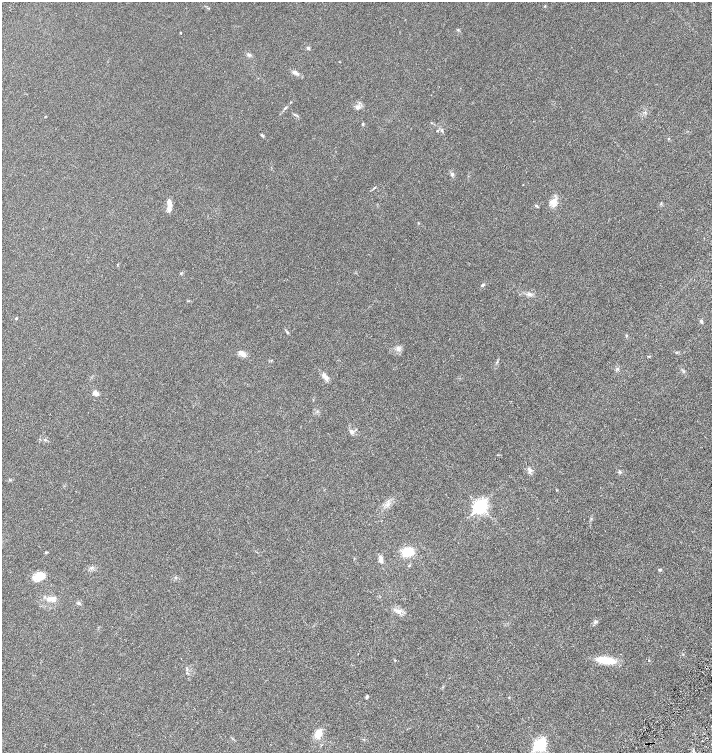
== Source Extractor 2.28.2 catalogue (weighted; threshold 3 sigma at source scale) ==
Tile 6 of 4 x 4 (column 2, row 2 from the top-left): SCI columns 1719-3137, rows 3069-4569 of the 6158 x 6158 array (HDU 1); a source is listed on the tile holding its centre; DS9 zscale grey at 2 x 2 block average (1 PNG px = mean of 2 x 2 image px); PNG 714 x 755 px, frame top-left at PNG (2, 2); no overlay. Shown black and unused: <1% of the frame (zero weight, under 3 of 6 exposures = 1% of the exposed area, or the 3 px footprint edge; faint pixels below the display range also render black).
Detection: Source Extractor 2.28.2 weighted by HDU 2 'WHT'; one run over the whole footprint, this tile lists its part. Background 0.0255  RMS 0.0046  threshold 0.0187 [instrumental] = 3 sigma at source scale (4.09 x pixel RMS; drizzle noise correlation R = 1.36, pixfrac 0.8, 0.05/0.05 arcsec/px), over >= 5 px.
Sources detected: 51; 2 inside a brighter listed object's ellipse — not listed separately; the other 49 listed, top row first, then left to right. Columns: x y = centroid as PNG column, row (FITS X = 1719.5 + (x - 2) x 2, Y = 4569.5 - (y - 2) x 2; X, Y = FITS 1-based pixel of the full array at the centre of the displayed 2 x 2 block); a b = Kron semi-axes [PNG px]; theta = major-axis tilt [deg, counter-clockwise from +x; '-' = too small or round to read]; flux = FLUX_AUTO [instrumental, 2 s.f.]
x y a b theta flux
180 33 2 2 - 0.81
308 48 4 3 - 1.5
249 55 6 3 0 1.5
295 72 6 4 -18 2.7
358 107 6 5 - 2.6
285 108 6 2 52 1.2
45 117 3 2 - 0.47
363 124 4 3 - 0.77
442 130 4 3 - 0.97
437 131 3 2 - 0.6
262 135 4 3 - 1.1
452 174 5 4 - 1.5
553 201 11 8 33 6.5
536 206 4 3 - 0.96
169 207 11 5 80 4.8
483 285 5 3 - 1.2
530 294 6 2 0 1.5
16 318 2 2 - 1.2
701 321 4 3 - 1.5
287 332 4 3 - 0.89
626 336 3 3 - 0.65
398 349 6 4 -64 2.5
242 353 10 6 -38 4.3
325 376 9 5 -63 3.7
96 394 5 4 - 2.9
352 432 6 5 - 2.9
45 439 4 2 - 0.69
530 470 6 4 -40 2.2
620 472 4 3 - 1.1
10 480 3 2 - 0.56
387 504 6 4 21 2.3
480 506 5 4 - 220
408 552 8 6 3 27
381 560 9 4 -85 3.8
409 566 4 3 - 0.71
91 568 7 3 35 1.7
659 570 4 2 - 0.91
39 576 13 8 13 10
50 599 12 6 -14 5.7
78 603 4 2 - 0.93
399 611 8 5 4 4.1
595 622 4 3 - 1.3
395 660 2 2 - 0.77
606 660 19 6 -7 21
367 697 4 3 - 1.1
318 734 9 6 58 10
363 739 3 2 - 0.5
702 741 2 2 - 0.37
540 744 5 4 - 140
Diffuse or blended objects may show on this block-average render without a row.